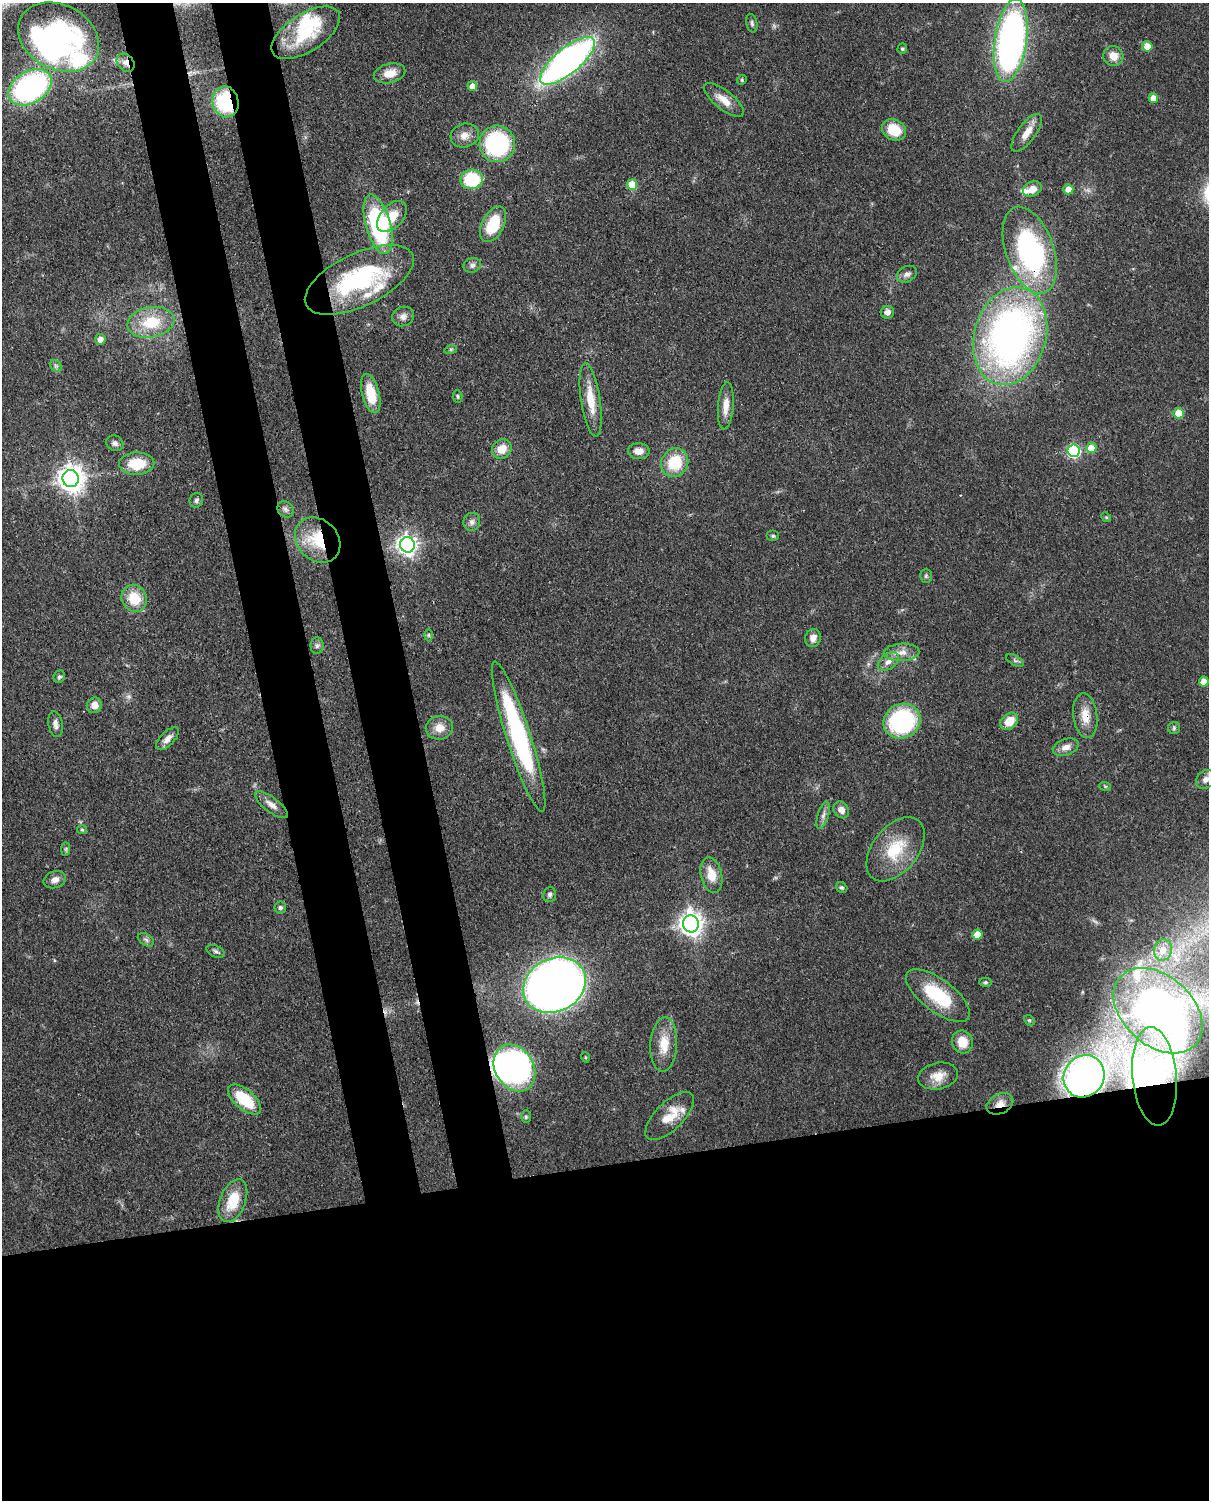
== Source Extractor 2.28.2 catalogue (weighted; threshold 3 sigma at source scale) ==
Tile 11 of 4 x 3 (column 3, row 3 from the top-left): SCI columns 2503-3709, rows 153-1650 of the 5005 x 4911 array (HDU 1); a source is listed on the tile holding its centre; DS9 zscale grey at full resolution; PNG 1211 x 1502 px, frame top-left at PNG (2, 3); each listed source drawn as its Kron ellipse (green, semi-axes under 4 px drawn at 4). Shown black and unused: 30% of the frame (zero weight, under 3 of 4 exposures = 7% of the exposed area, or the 3 px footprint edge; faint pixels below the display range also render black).
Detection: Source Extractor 2.28.2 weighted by HDU 2 'WHT'; one run over the whole footprint, this tile lists its part. Background 0.105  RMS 0.0041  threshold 0.0186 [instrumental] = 3 sigma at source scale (4.5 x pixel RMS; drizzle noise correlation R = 1.50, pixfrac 1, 0.05/0.05 arcsec/px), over >= 5 px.
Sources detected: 131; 1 too faint to see at this stretch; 8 inside a brighter object's white glare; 1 cosmic-ray / hot-pixel residue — neither listed nor drawn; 8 inside a brighter listed object's ellipse — not listed separately; the other 113 listed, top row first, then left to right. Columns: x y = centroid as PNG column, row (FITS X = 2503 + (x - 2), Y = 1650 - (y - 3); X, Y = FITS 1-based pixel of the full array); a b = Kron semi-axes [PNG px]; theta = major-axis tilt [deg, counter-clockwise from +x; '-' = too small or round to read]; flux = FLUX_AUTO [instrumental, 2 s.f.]
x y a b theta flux
752 23 9 5 -78 1.1
306 33 39 19 33 24
59 37 42 32 -28 87
1011 41 42 16 81 190
1147 46 5 5 - 7.7
902 49 5 4 - 0.62
1113 56 10 10 - 4.7
567 61 34 12 40 180
126 63 10 8 -47 2.5
390 73 16 9 14 5.8
742 80 5 4 - 0.56
472 86 5 5 - 3.4
30 87 23 16 32 91
1153 98 5 4 - 4.2
724 100 24 9 -39 5.8
226 102 15 13 -77 33
894 130 13 10 -30 11
1027 133 22 9 54 5.2
465 136 14 12 16 4.2
497 144 18 17 - 45
472 179 11 9 9 23
632 185 5 5 - 14
1032 189 10 7 26 3.9
1068 189 5 5 - 3.7
392 216 18 11 49 7.4
378 224 30 12 -74 60
493 224 19 11 63 16
1030 250 45 24 -71 79
472 265 9 7 17 1.4
907 274 10 7 28 2
359 280 59 26 25 56
887 312 7 6 - 1.9
403 316 11 9 21 2.3
151 322 23 15 11 17
1010 336 50 36 74 220
100 339 5 5 - 2.9
451 349 6 4 18 0.61
56 366 6 5 - 0.94
371 394 20 8 -76 11
458 396 6 4 -86 0.63
591 400 37 9 -81 9.7
726 406 23 8 86 4.8
1179 413 5 5 - 8.8
115 443 9 7 -28 1.6
1091 448 5 5 - 7.6
502 449 10 9 - 5.8
639 451 11 8 1 3.7
1074 451 6 6 - 57
675 463 14 13 - 15
137 464 17 11 2 13
71 479 8 8 - 460
196 500 7 6 - 1
285 509 9 7 -46 1.4
1106 517 5 4 - 0.49
472 522 9 8 - 1.8
773 536 6 5 - 0.73
318 540 25 20 -45 19
407 545 7 7 - 230
926 576 7 6 - 0.88
134 598 14 12 -62 11
429 635 6 4 -89 0.59
813 638 9 7 73 2.8
317 646 8 6 90 1.3
902 652 18 8 2 4
1015 660 9 5 -28 0.96
888 661 12 7 37 3
59 677 6 5 - 0.91
1204 681 5 5 - 4.7
94 705 8 7 - 3.6
1085 716 22 12 -83 6.5
902 721 19 17 25 49
1009 721 10 7 42 7.7
56 724 13 7 -79 2.1
439 728 14 11 10 5.2
1174 728 6 6 - 0.86
519 737 79 12 -72 68
167 739 14 7 45 3.1
1066 747 13 8 18 3.3
1206 779 10 8 44 2.5
1105 786 6 4 -18 0.55
272 805 20 7 -37 3.4
841 810 9 7 -54 2.8
823 815 14 5 73 1.8
82 830 5 4 - 0.53
66 849 7 4 89 0.68
895 849 37 22 51 19
711 875 18 10 -76 7.3
55 880 11 8 20 2.7
842 888 6 5 - 0.73
550 894 8 6 85 1.1
280 908 6 6 - 0.97
691 924 8 8 - 340
977 934 5 5 - 7.1
146 940 9 5 -31 1.2
1163 950 10 9 - 4
216 951 9 5 -25 1.2
985 982 6 4 2 0.63
554 985 32 26 28 490
938 995 38 16 -37 25
1158 1011 51 35 -41 170
1029 1020 6 4 -43 0.66
962 1042 11 10 - 7.5
664 1044 27 13 87 9.3
585 1057 5 3 - 0.39
514 1068 25 19 -60 110
938 1076 20 13 11 6.2
1084 1076 22 20 56 68
1154 1076 49 22 -85 34
245 1100 20 10 -41 18
1000 1104 14 9 26 5.5
670 1116 31 14 45 9.9
526 1117 6 5 - 0.71
233 1201 22 12 68 13
Overlapping masked pixels (flux is a lower limit): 7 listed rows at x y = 126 63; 226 102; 1030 250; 318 540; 1085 716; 1154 1076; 1000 1104